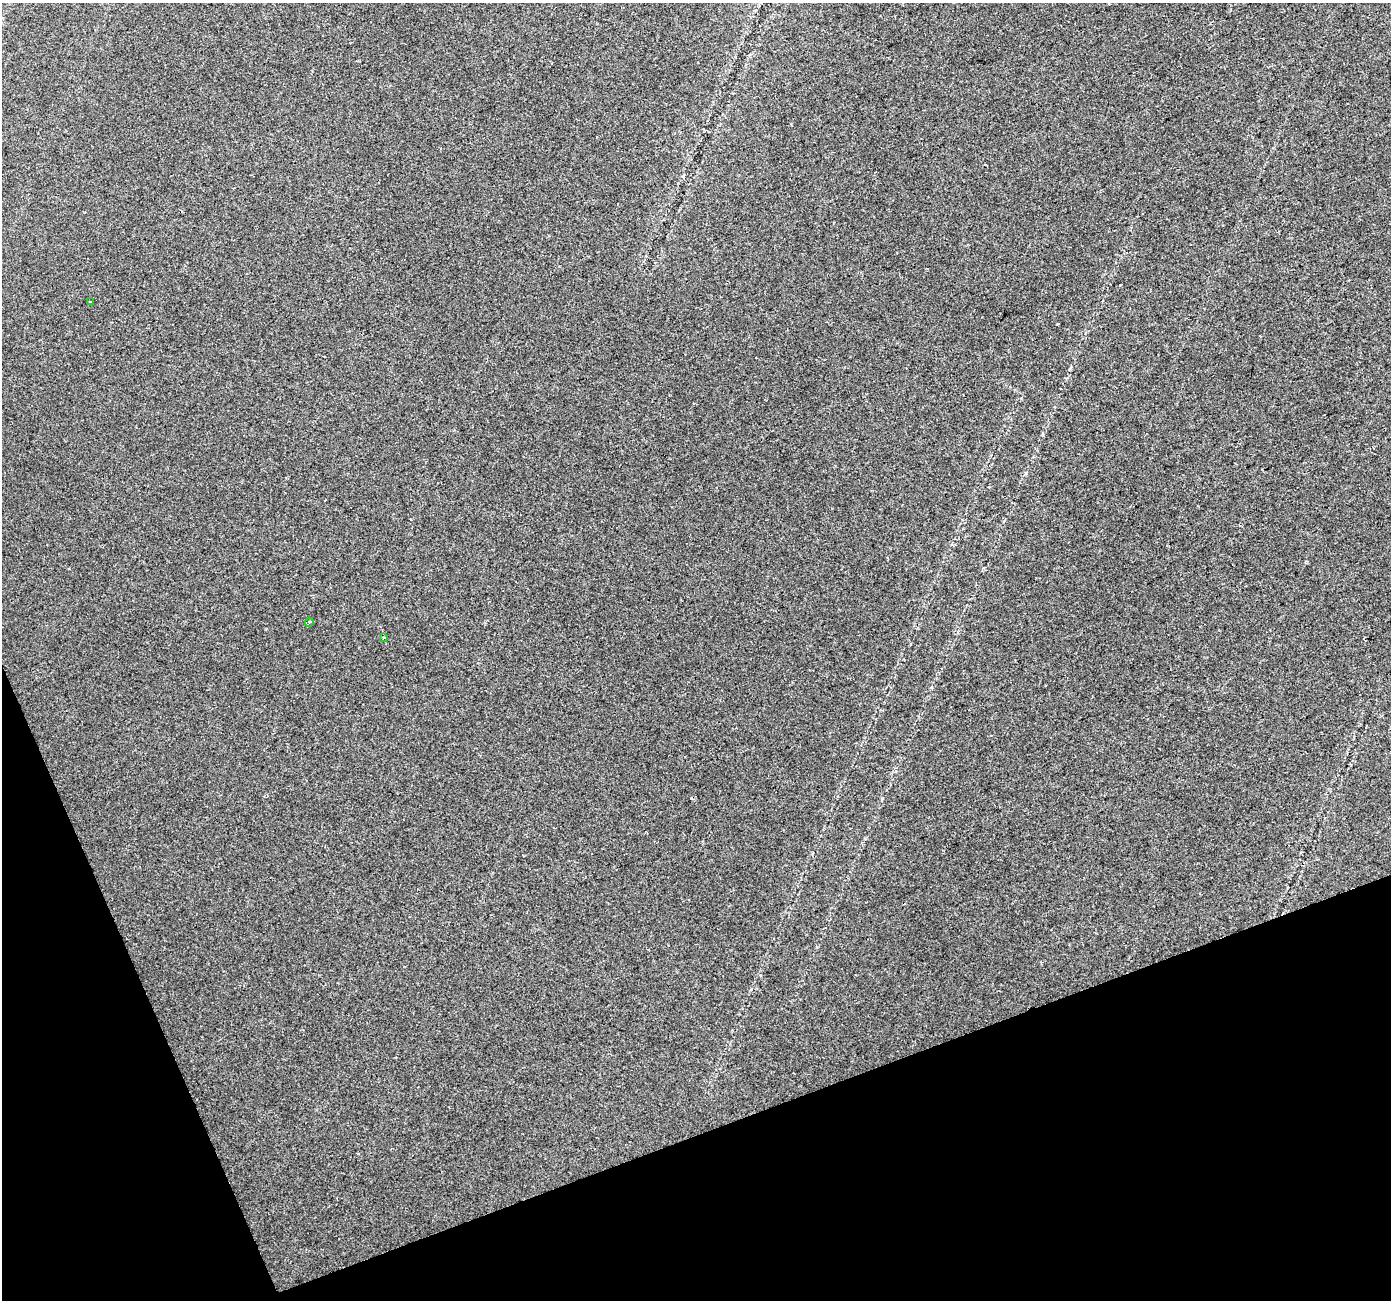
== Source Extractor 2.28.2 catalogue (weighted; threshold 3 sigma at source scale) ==
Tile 14 of 4 x 4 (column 2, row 4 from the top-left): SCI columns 1390-2778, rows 79-1376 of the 5558 x 5405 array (HDU 1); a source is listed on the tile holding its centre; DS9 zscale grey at full resolution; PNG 1393 x 1302 px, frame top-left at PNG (2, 3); each listed source drawn as its Kron ellipse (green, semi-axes under 4 px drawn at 4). Shown black and unused: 18% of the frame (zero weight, under 2 of 3 exposures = <1% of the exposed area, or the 3 px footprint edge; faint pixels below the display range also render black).
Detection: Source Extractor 2.28.2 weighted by HDU 2 'WHT'; one run over the whole footprint, this tile lists its part. Background 0.0289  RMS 0.0048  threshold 0.0215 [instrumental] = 3 sigma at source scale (4.5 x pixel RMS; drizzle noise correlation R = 1.50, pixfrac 1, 0.0396/0.0396 arcsec/px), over >= 5 px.
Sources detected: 4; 1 cosmic-ray / hot-pixel residue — neither listed nor drawn; the other 3 listed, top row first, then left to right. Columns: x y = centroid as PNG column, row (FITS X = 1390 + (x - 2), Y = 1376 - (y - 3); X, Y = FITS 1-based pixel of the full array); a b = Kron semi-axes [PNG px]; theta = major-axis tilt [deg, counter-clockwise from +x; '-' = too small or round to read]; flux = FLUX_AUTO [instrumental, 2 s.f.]
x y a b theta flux
90 302 3 2 - 0.53
309 622 4 4 - 0.58
383 637 4 2 - 0.41